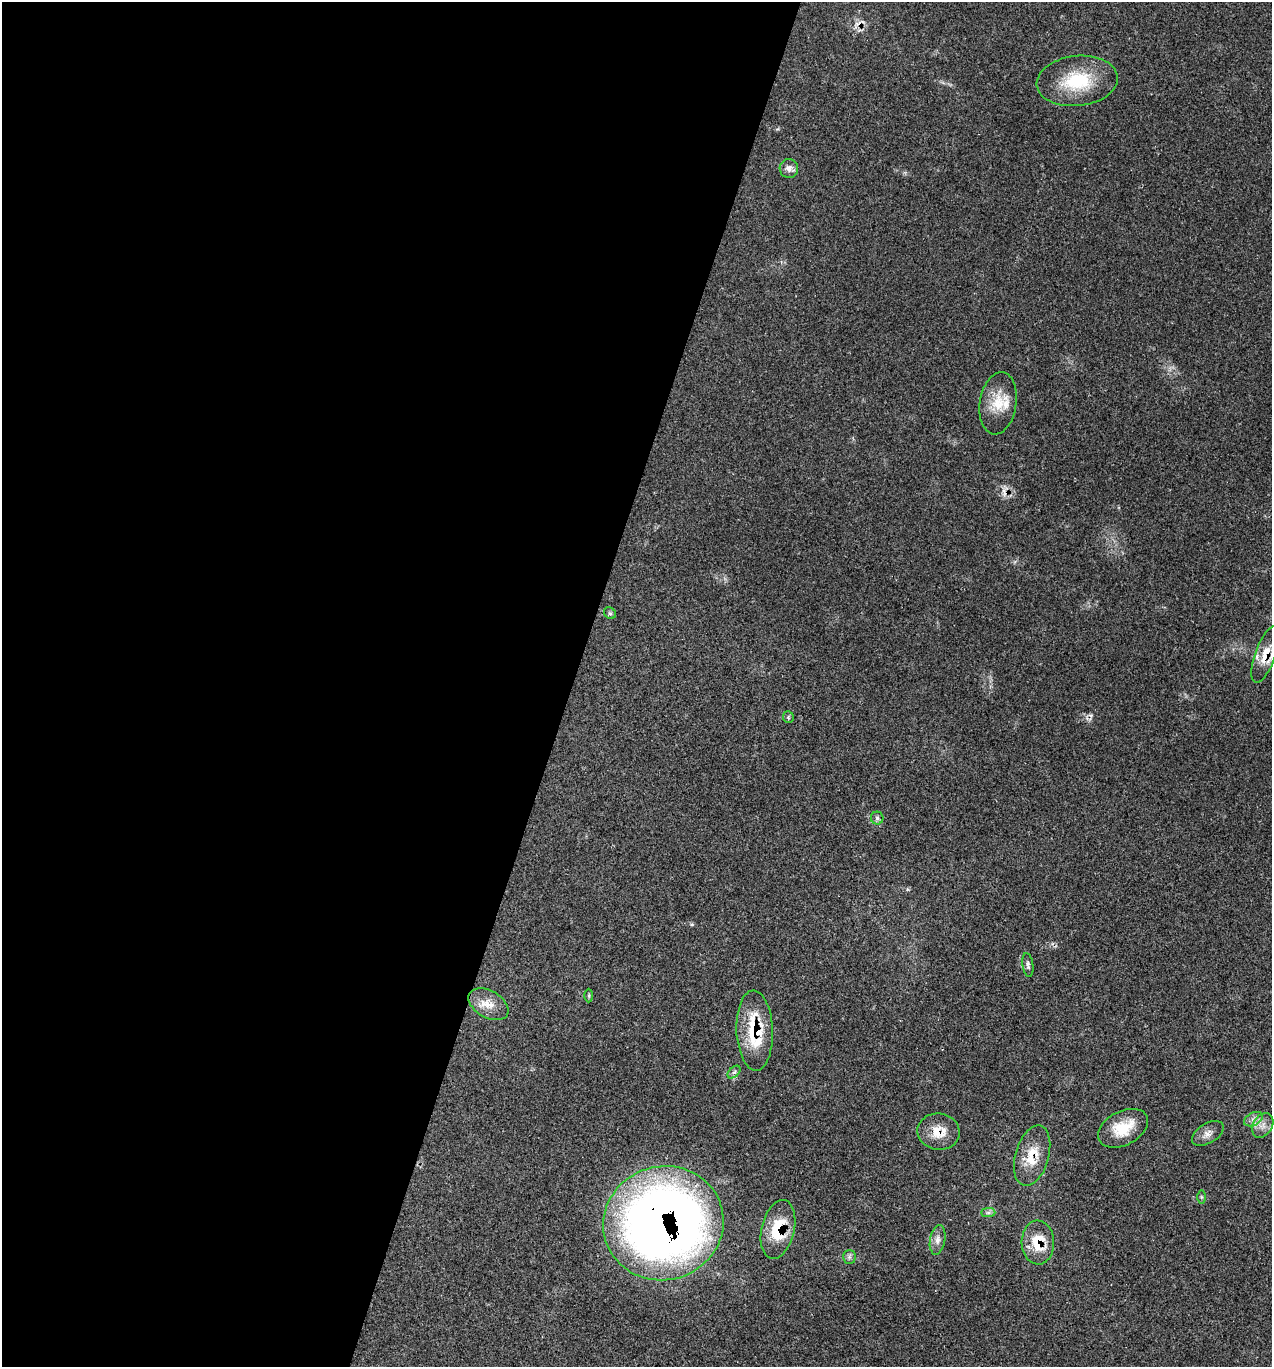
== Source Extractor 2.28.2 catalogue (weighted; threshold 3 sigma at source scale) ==
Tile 5 of 4 x 4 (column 1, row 2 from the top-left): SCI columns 273-1542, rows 2735-4099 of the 5483 x 5469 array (HDU 1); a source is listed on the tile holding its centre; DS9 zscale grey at full resolution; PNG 1274 x 1369 px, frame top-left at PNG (2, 2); each listed source drawn as its Kron ellipse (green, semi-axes under 4 px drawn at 4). Shown black and unused: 45% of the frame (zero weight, under 2 of 3 exposures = <1% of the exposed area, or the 3 px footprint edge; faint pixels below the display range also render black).
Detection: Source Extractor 2.28.2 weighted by HDU 2 'WHT'; one run over the whole footprint, this tile lists its part. Background 0.0807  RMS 0.0059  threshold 0.0264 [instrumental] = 3 sigma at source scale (4.5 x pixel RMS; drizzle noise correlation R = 1.50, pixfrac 1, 0.05/0.05 arcsec/px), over >= 5 px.
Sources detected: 30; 3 cosmic-ray / hot-pixel residue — neither listed nor drawn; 2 inside a brighter listed object's ellipse — not listed separately; the other 25 listed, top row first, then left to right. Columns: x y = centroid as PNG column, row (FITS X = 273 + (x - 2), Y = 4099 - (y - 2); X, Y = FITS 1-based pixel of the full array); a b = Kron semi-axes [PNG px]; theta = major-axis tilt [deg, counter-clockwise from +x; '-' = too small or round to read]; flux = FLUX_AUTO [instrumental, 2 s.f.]
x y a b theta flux
1077 81 41 25 6 32
789 168 9 9 - 3.3
998 403 31 18 81 15
610 613 6 5 - 1
1266 654 30 10 70 12
788 717 6 5 - 0.92
877 818 6 6 - 1.5
1028 965 12 5 -82 1.6
589 995 7 3 90 0.81
488 1004 22 13 -30 8.9
755 1031 40 18 -87 32
734 1072 8 4 44 1.5
1253 1119 10 6 26 3
1263 1125 13 9 58 4.7
1123 1128 27 17 27 17
939 1132 21 18 -6 12
1208 1133 18 9 32 4.2
1032 1156 31 16 74 15
1201 1197 7 4 -90 1
988 1213 7 4 0 1.4
663 1223 60 57 17 620
778 1229 30 16 77 24
938 1240 15 7 80 3.8
1038 1242 22 16 -88 17
849 1257 7 6 - 1.5
Overlapping masked pixels (flux is a lower limit): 7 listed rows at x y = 1266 654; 755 1031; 939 1132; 1032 1156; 663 1223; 778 1229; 1038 1242
Isophote crosses this tile's border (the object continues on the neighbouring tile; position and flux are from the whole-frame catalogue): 1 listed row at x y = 1266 654